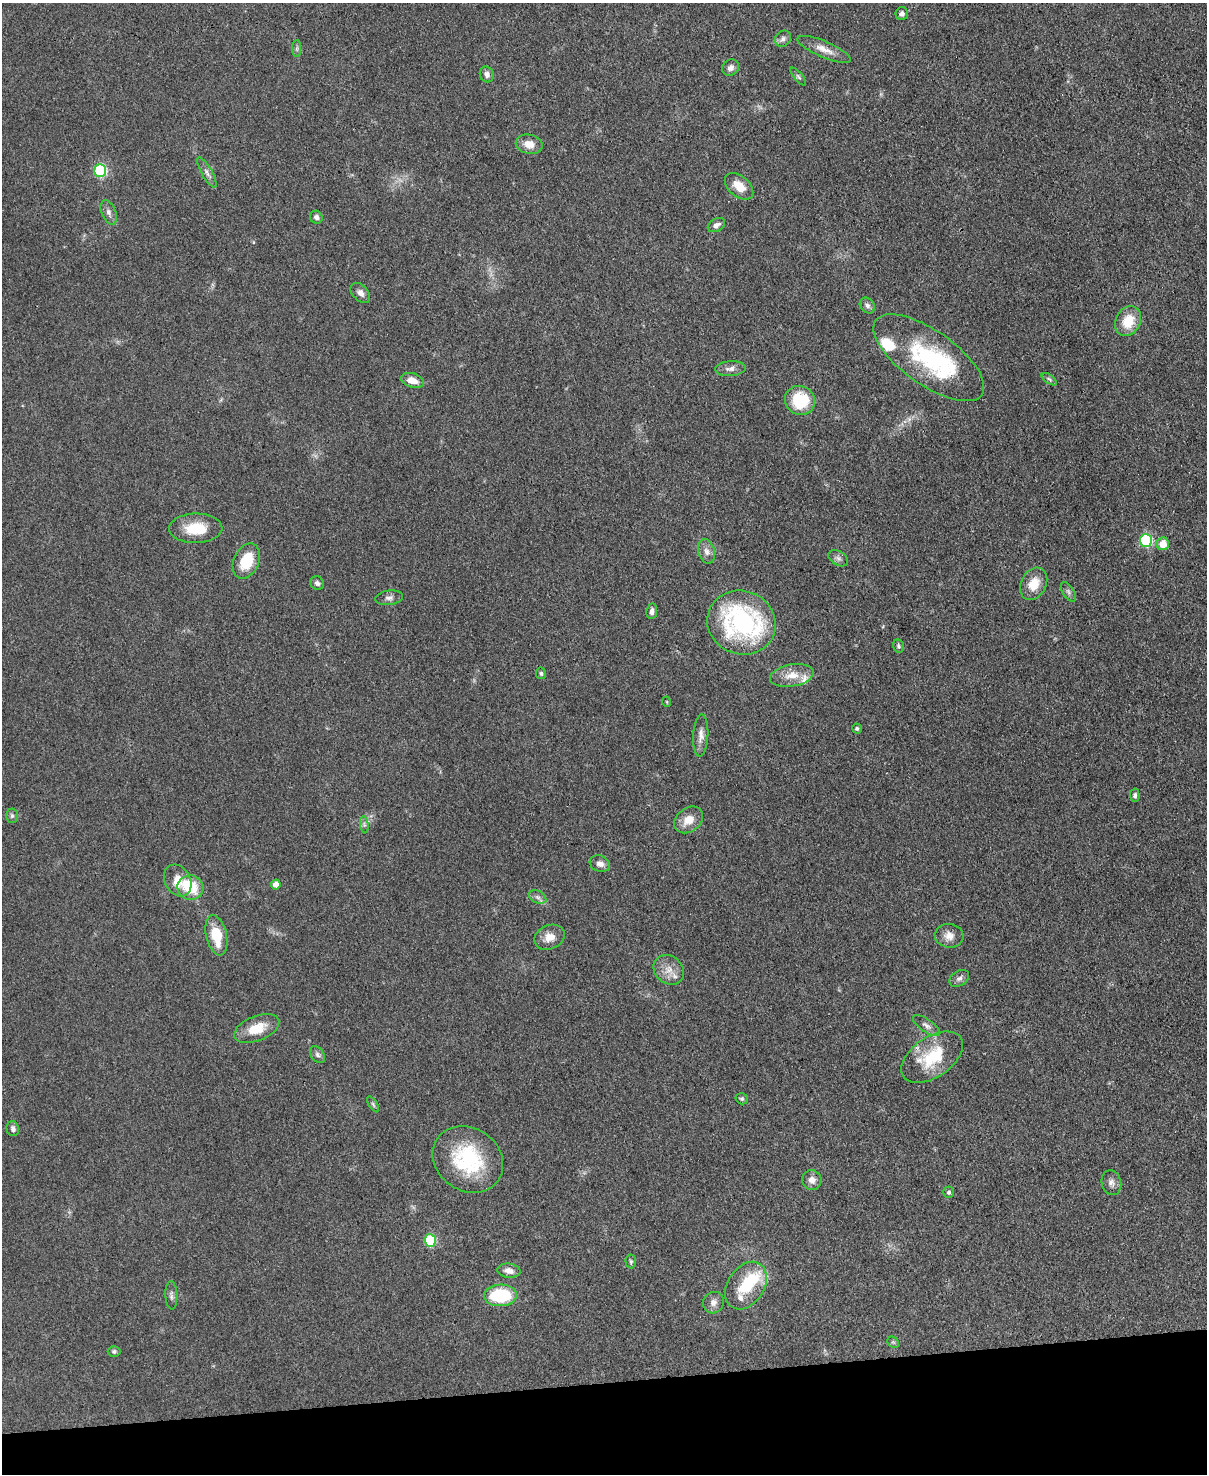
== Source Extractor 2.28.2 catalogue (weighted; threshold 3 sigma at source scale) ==
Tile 10 of 4 x 3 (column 2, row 3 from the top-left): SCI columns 1206-2410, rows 249-1720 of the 4819 x 4798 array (HDU 1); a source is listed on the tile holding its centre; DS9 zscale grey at full resolution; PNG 1209 x 1476 px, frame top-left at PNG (2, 3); each listed source drawn as its Kron ellipse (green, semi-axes under 4 px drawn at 4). Shown black and unused: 6% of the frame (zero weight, under 3 of 4 exposures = <1% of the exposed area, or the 3 px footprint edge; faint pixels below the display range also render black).
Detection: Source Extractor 2.28.2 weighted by HDU 2 'WHT'; one run over the whole footprint, this tile lists its part. Background 0.0853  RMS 0.0063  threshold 0.0284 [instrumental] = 3 sigma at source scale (4.5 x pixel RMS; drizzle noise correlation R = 1.50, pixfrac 1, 0.05/0.05 arcsec/px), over >= 5 px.
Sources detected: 81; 3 inside a brighter object's white glare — neither listed nor drawn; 4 inside a brighter listed object's ellipse — not listed separately; the other 74 listed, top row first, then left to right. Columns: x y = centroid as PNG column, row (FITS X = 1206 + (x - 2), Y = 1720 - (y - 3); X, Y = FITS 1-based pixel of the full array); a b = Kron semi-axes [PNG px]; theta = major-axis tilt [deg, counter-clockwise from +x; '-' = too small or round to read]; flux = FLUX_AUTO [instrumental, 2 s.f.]
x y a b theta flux
902 14 6 6 - 1.8
783 39 9 7 43 2.2
297 49 8 4 90 1.4
824 49 29 8 -23 7
730 68 9 7 36 2.7
487 74 8 7 - 2.6
798 77 11 3 -50 1.2
529 144 13 9 -11 6.9
100 171 6 6 - 62
207 172 17 5 -60 2.8
739 186 16 10 -41 9.6
109 212 13 7 -68 3
316 217 6 6 - 2
716 225 9 6 31 2.6
360 293 12 7 -47 3.1
867 306 9 6 -47 2.1
1128 321 15 12 62 15
929 358 65 27 -35 69
730 369 15 7 5 3.5
1049 379 9 4 -35 1.3
412 380 12 7 -16 6.4
800 400 15 14 - 30
196 528 27 14 1 18
1146 540 6 6 - 65
1163 544 6 6 - 9.7
707 551 12 8 -76 3.7
838 558 10 7 -31 2.3
246 561 18 12 65 19
317 583 7 6 - 1.9
1034 584 17 12 62 11
1068 592 11 5 -57 2.1
389 598 14 7 7 2.7
652 611 8 5 83 2.4
741 623 34 31 -21 110
898 646 7 5 -79 1.3
541 673 6 5 - 1.2
792 675 22 11 10 9.7
667 702 5 3 - 0.51
857 729 5 5 - 1.4
701 736 21 7 87 4.8
1135 795 6 5 - 1.5
12 816 7 6 - 1.5
688 820 16 11 39 8.8
364 825 9 3 -84 1.3
600 864 10 8 -21 3.1
178 880 17 12 -61 11
276 884 5 4 - 4.8
190 887 13 12 - 20
538 897 9 6 -26 2.2
216 935 20 10 -77 18
949 936 14 12 -8 5.6
549 937 16 12 24 7
669 970 16 13 -41 8
959 978 11 7 31 2.3
926 1026 16 6 -35 3
257 1029 24 12 22 14
317 1055 9 6 -52 1.9
932 1057 35 20 34 31
742 1099 6 5 - 1.1
373 1104 9 3 -57 1.1
13 1129 7 6 - 2.3
468 1159 37 31 -34 51
812 1180 10 9 - 4.3
1111 1183 12 9 -76 3.5
949 1192 5 5 - 1.5
430 1241 6 5 - 41
631 1261 7 5 -88 1.3
509 1271 12 7 -7 4
746 1286 26 18 56 23
171 1295 14 6 -87 2.3
500 1295 16 11 3 34
713 1303 11 10 - 3.9
893 1342 6 5 - 1.1
114 1351 6 5 - 1.4